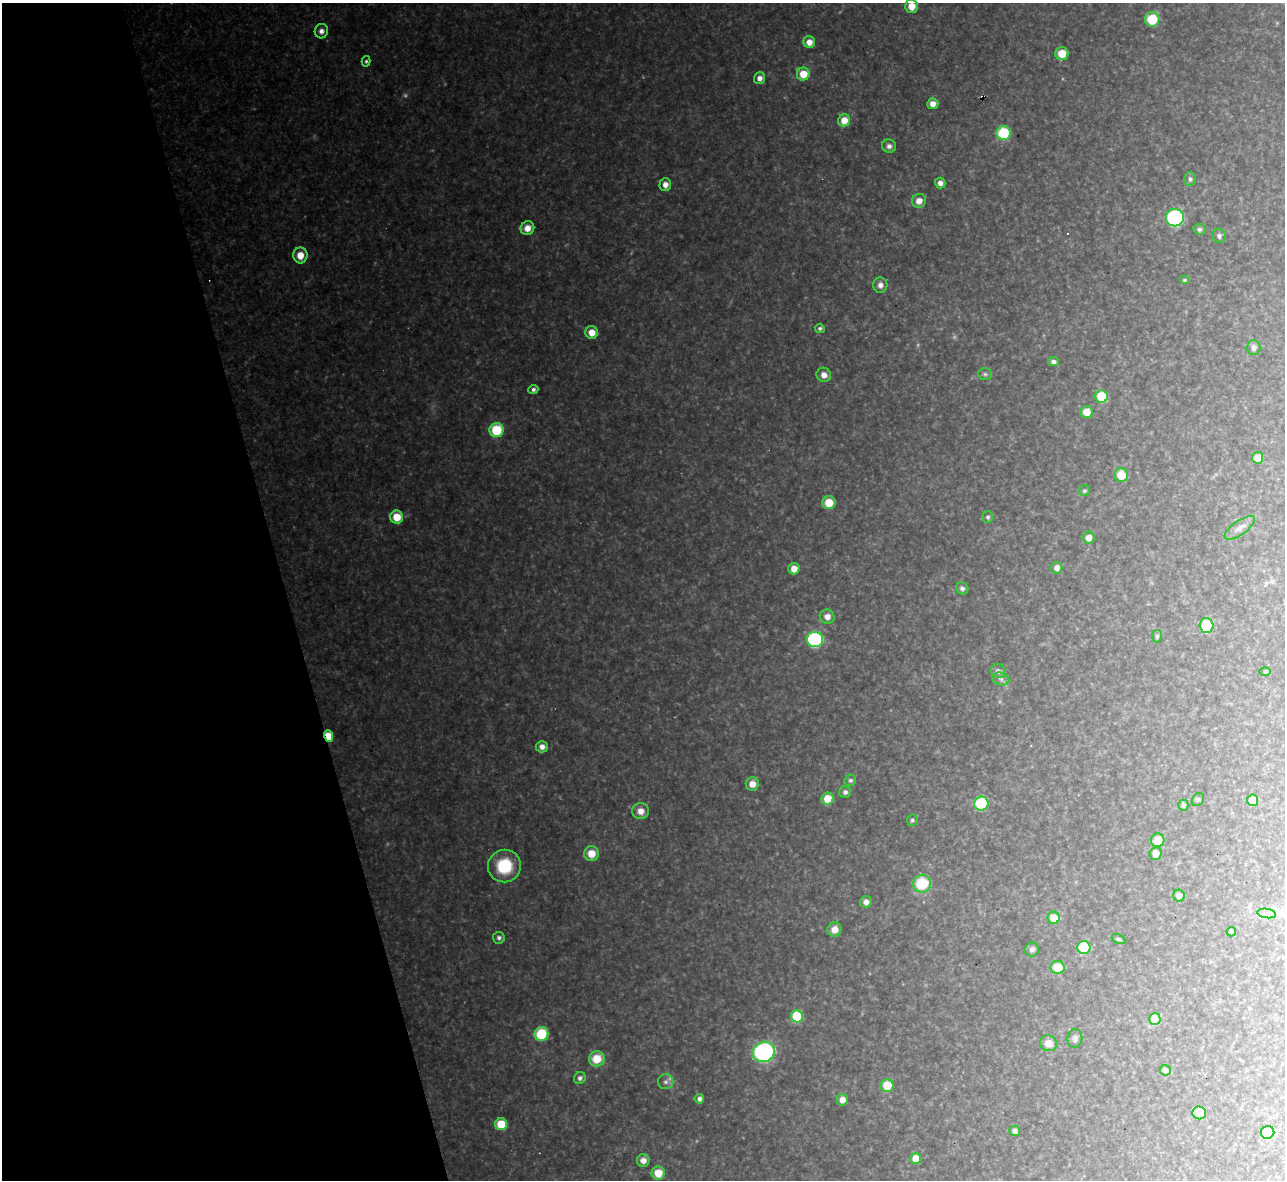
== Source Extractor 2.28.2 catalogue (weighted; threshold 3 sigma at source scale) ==
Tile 5 of 4 x 4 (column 1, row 2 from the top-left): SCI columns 1-1283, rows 2500-3677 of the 5133 x 5115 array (HDU 1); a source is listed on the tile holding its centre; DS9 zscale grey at full resolution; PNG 1287 x 1182 px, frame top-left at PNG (2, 3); each listed source drawn as its Kron ellipse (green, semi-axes under 4 px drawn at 4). Shown black and unused: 22% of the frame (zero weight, under 3 of 4 exposures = <1% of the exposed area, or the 3 px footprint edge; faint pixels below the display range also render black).
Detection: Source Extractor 2.28.2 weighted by HDU 2 'WHT'; one run over the whole footprint, this tile lists its part. Background 0.314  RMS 0.019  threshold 0.0867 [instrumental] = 3 sigma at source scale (4.5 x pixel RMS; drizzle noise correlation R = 1.50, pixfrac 1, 0.05/0.05 arcsec/px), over >= 5 px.
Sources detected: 102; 3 too faint to see at this stretch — neither listed nor drawn; the other 99 listed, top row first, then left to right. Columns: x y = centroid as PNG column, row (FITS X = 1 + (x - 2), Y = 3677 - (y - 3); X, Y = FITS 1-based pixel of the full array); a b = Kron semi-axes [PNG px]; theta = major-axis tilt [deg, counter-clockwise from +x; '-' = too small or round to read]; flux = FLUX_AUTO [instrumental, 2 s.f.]
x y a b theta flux
912 6 6 6 - 28
1152 19 7 7 - 69
321 31 7 6 - 11
809 42 6 6 - 18
1062 54 6 6 - 32
366 61 5 4 - 3.3
803 74 6 6 - 35
759 78 6 5 - 10
933 104 5 5 - 16
844 120 6 6 - 28
1004 133 7 7 - 110
889 146 7 6 - 7
1190 179 6 6 - 5.7
940 183 5 5 - 10
665 185 6 5 - 13
919 201 7 7 - 17
1175 218 9 8 - 220
527 228 7 6 - 20
1199 229 6 5 - 5.9
1219 236 7 6 - 5.6
300 255 8 7 - 25
1184 280 5 4 - 2.8
880 285 8 7 - 9.7
820 328 5 4 - 4.1
592 333 6 6 - 26
1253 348 7 7 - 8.9
1053 362 5 4 - 7.7
985 374 7 5 -3 4.2
824 375 7 7 - 13
533 389 5 4 - 5.5
1102 396 6 6 - 80
1086 412 6 6 - 23
496 430 7 7 - 81
1258 458 5 5 - 24
1121 475 7 6 - 39
1084 491 6 5 - 3.8
829 503 6 6 - 39
397 517 6 6 - 41
988 517 6 5 - 4.1
1240 528 18 7 35 13
1089 538 6 6 - 14
1057 568 6 5 - 11
794 569 6 5 - 19
962 588 6 6 - 6.6
827 617 7 7 - 13
1206 625 7 7 - 65
1157 636 6 5 - 4.3
815 640 8 7 - 250
998 671 7 7 - 7.8
1265 671 5 3 - 2
1001 679 8 6 -15 6.4
328 736 6 4 -70 40
542 747 6 5 - 12
850 780 6 5 - 4.5
752 784 7 6 - 19
845 792 6 6 - 7.1
827 799 6 6 - 41
1198 800 7 5 54 3.7
1252 800 6 5 - 26
981 803 7 7 - 86
1183 805 5 5 - 4.8
641 811 8 8 - 17
912 820 6 5 - 3.8
1158 840 7 7 - 29
591 853 7 7 - 31
1155 853 6 6 - 20
504 866 16 16 - 85
922 884 9 9 - 73
1179 896 6 6 - 12
866 902 6 5 - 11
1267 913 9 4 -8 7.1
1053 918 6 6 - 33
834 929 7 7 - 19
1231 932 4 4 - 3.2
499 938 6 6 - 5.5
1118 939 7 4 -26 3.5
1084 947 7 6 - 86
1032 949 7 6 - 7
1058 967 7 6 - 42
797 1016 6 6 - 92
1155 1019 6 5 - 58
541 1034 7 6 - 100
1075 1038 9 7 83 7.4
1049 1043 8 7 - 24
764 1052 11 10 - 320
597 1059 8 7 - 43
1165 1070 5 5 - 7.2
580 1078 6 5 - 6.6
665 1082 7 7 - 6.6
887 1086 6 6 - 55
699 1099 5 5 - 6.9
842 1100 6 6 - 16
1199 1113 7 6 - 70
501 1124 6 6 - 56
1015 1131 5 5 - 8.5
1268 1132 7 6 - 57
916 1158 5 5 - 27
643 1160 6 6 - 15
658 1173 6 6 - 35
Overlapping masked pixels (flux is a lower limit): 1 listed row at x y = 328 736
Isophote crosses this tile's border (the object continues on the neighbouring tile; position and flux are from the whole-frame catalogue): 1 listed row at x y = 912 6